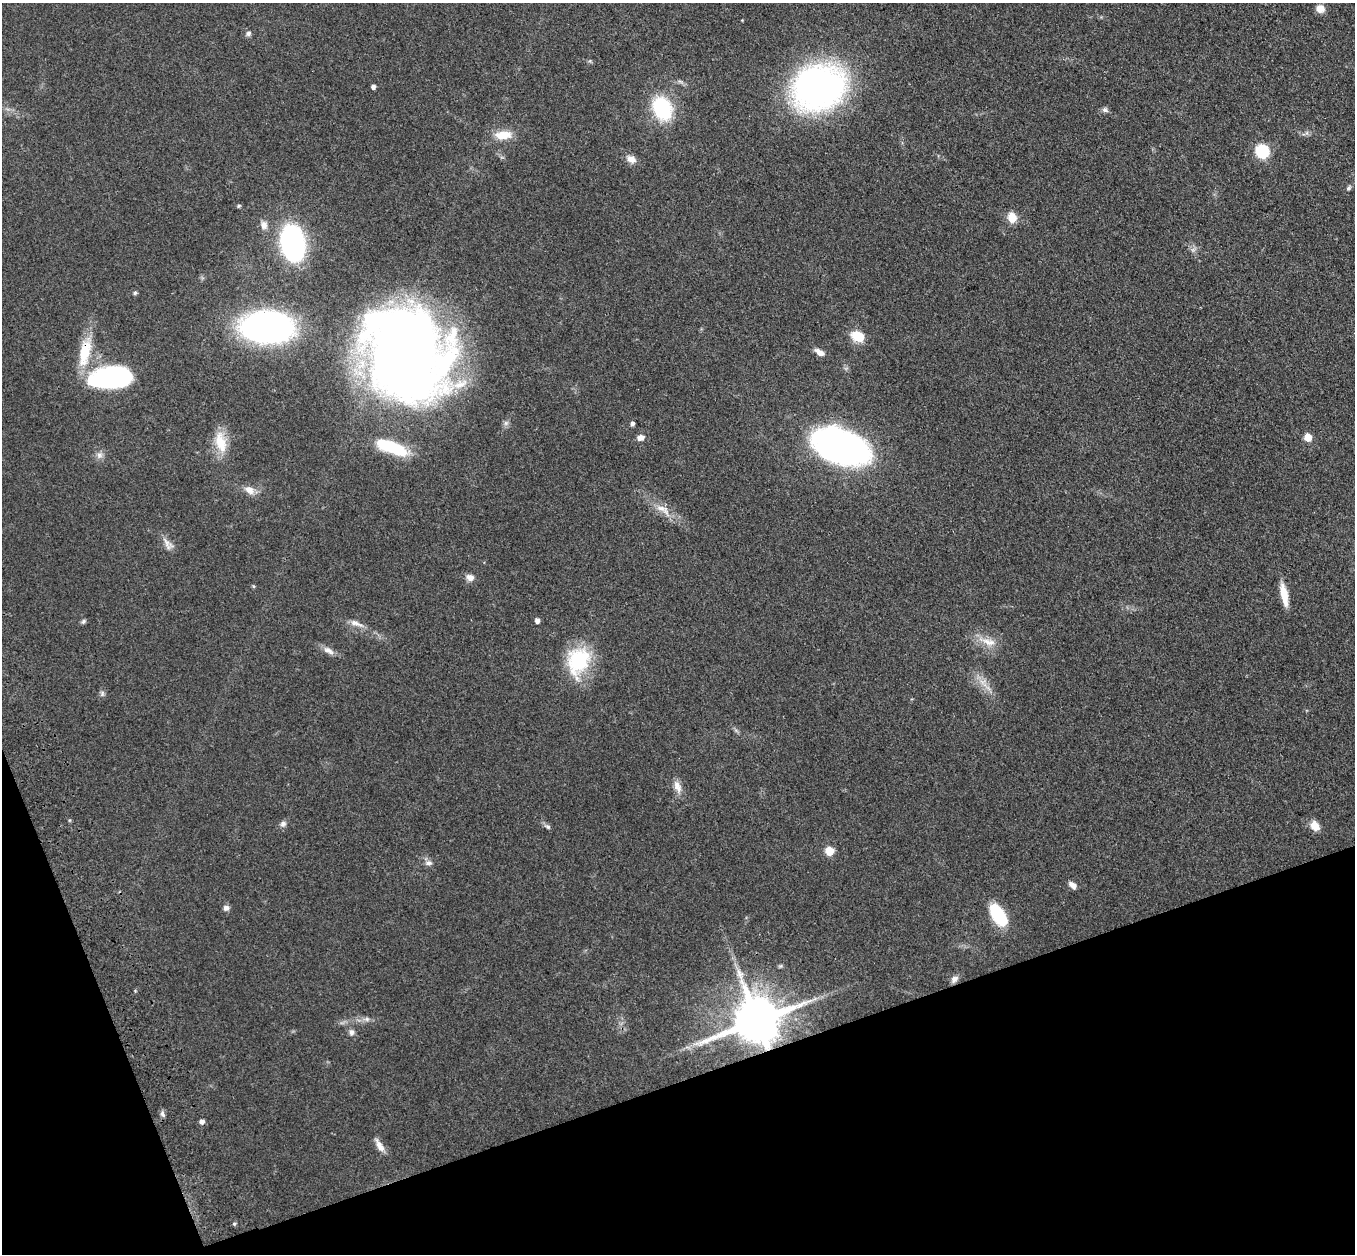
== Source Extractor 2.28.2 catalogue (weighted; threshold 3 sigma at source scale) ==
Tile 14 of 4 x 4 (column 2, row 4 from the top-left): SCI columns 1466-2818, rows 195-1446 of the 5635 x 5524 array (HDU 1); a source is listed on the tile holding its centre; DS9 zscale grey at full resolution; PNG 1357 x 1256 px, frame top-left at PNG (2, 3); no overlay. Shown black and unused: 17% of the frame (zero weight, under 3 of 4 exposures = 6% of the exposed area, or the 3 px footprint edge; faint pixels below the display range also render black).
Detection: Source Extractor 2.28.2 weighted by HDU 2 'WHT'; one run over the whole footprint, this tile lists its part. Background 0.113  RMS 0.007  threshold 0.0313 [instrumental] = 3 sigma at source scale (4.5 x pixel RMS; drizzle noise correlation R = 1.50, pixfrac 1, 0.05/0.05 arcsec/px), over >= 5 px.
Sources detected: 63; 1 inside a brighter object's white glare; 1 long thin detection or spike segment (spike, bleed or trail) — not listed; the other 61 listed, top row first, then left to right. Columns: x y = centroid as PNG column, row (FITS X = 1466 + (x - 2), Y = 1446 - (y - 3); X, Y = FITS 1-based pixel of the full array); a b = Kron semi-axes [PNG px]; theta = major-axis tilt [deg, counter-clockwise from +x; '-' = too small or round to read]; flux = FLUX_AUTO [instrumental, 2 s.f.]
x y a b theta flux
1320 9 9 8 - 5.8
248 33 7 6 - 2
373 87 4 4 - 2.8
818 87 43 36 16 290
662 108 19 14 -68 62
1105 110 8 6 -35 2
503 135 19 10 5 13
1262 151 10 9 - 34
631 159 13 9 -31 5.1
1349 188 8 5 54 1.5
239 206 5 5 - 1.1
1012 217 10 8 -72 9.8
264 225 11 9 -79 4.3
293 243 25 17 -80 160
1193 250 7 6 - 2.1
135 293 5 5 - 1.5
267 327 35 21 0 320
858 336 14 10 -23 15
85 352 40 14 78 26
819 352 12 6 -31 4.8
404 353 79 71 -66 840
111 378 39 19 6 120
632 424 4 4 - 2.3
1308 437 5 5 - 15
640 438 9 7 16 3.8
220 442 30 14 -76 17
392 447 35 11 -22 38
841 447 44 25 -20 280
99 455 9 8 - 3.2
249 490 14 8 -30 6
663 509 27 8 -31 9.9
168 544 20 9 -56 5
470 577 10 8 -16 4.2
253 586 5 3 - 0.75
1284 594 25 7 -79 13
83 621 7 5 46 1.4
537 621 5 5 - 2.7
356 623 23 6 -20 5.3
989 642 21 10 -15 9.3
328 650 18 7 -30 4.6
578 661 35 25 75 47
983 682 15 9 -49 7.4
102 694 8 6 76 1.8
677 787 19 9 -70 5.8
283 824 9 7 45 2.5
547 826 9 6 -31 1.9
1315 826 11 8 -56 7.8
829 851 5 5 - 26
428 863 10 7 -5 2.8
1073 885 9 6 -41 4.4
226 908 8 7 - 2.6
998 915 25 13 -55 32
780 966 6 4 43 0.88
954 979 10 7 44 3
367 1019 8 6 -21 2.1
757 1021 14 12 21 4000
351 1032 9 7 86 2.5
162 1114 9 6 -69 2.1
202 1122 5 5 - 3
379 1146 19 7 -60 5.4
234 1224 5 4 - 1.1
Overlapping masked pixels (flux is a lower limit): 2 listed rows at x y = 85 352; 757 1021